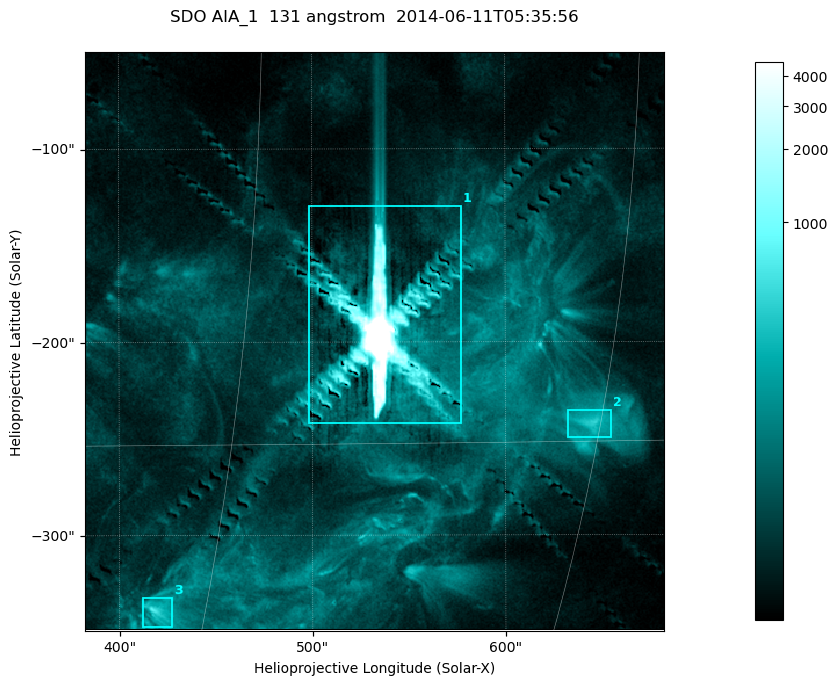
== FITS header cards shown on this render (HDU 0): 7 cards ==
TELESCOP= 'SDO     '           /
INSTRUME= 'AIA_1   '           /
WAVELNTH=                  131 /
WAVEUNIT= 'angstrom'           /
DATE-OBS= '2014-06-11T05:35:56.62' /
CTYPE1  = 'HPLN-TAN'           /
CTYPE2  = 'HPLT-TAN'           /

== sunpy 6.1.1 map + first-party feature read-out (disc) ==
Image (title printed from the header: SDO AIA_1  131 angstrom  2014-06-11T05:35:56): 499 x 499 px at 0.601 arcsec/px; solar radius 945 arcsec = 1573 px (partial field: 3.2% of the solar disc is inside the frame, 100% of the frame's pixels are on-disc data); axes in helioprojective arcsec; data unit not stated in the header (colour bar unlabelled)
Orientation: roll -0.139 deg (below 1 deg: not rotated)
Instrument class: DISC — disc imager (sunpy class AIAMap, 131 A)
Bright regions (active regions / flare kernels): reference = the on-disc median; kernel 5 px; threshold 5 sigma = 169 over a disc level ~40.2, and >= 1.15x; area >= 249 px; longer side >= 6 px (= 3.6 arcsec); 3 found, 3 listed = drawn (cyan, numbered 1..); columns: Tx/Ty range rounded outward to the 2 arcsec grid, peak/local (2 s.f.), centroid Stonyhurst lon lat
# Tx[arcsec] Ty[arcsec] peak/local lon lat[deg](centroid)
1 498..578 -242..-128 6238 +35 -12
2 632..656 -250..-234 11 +45 -14
3 412..428 -348..-332 14 +28 -21